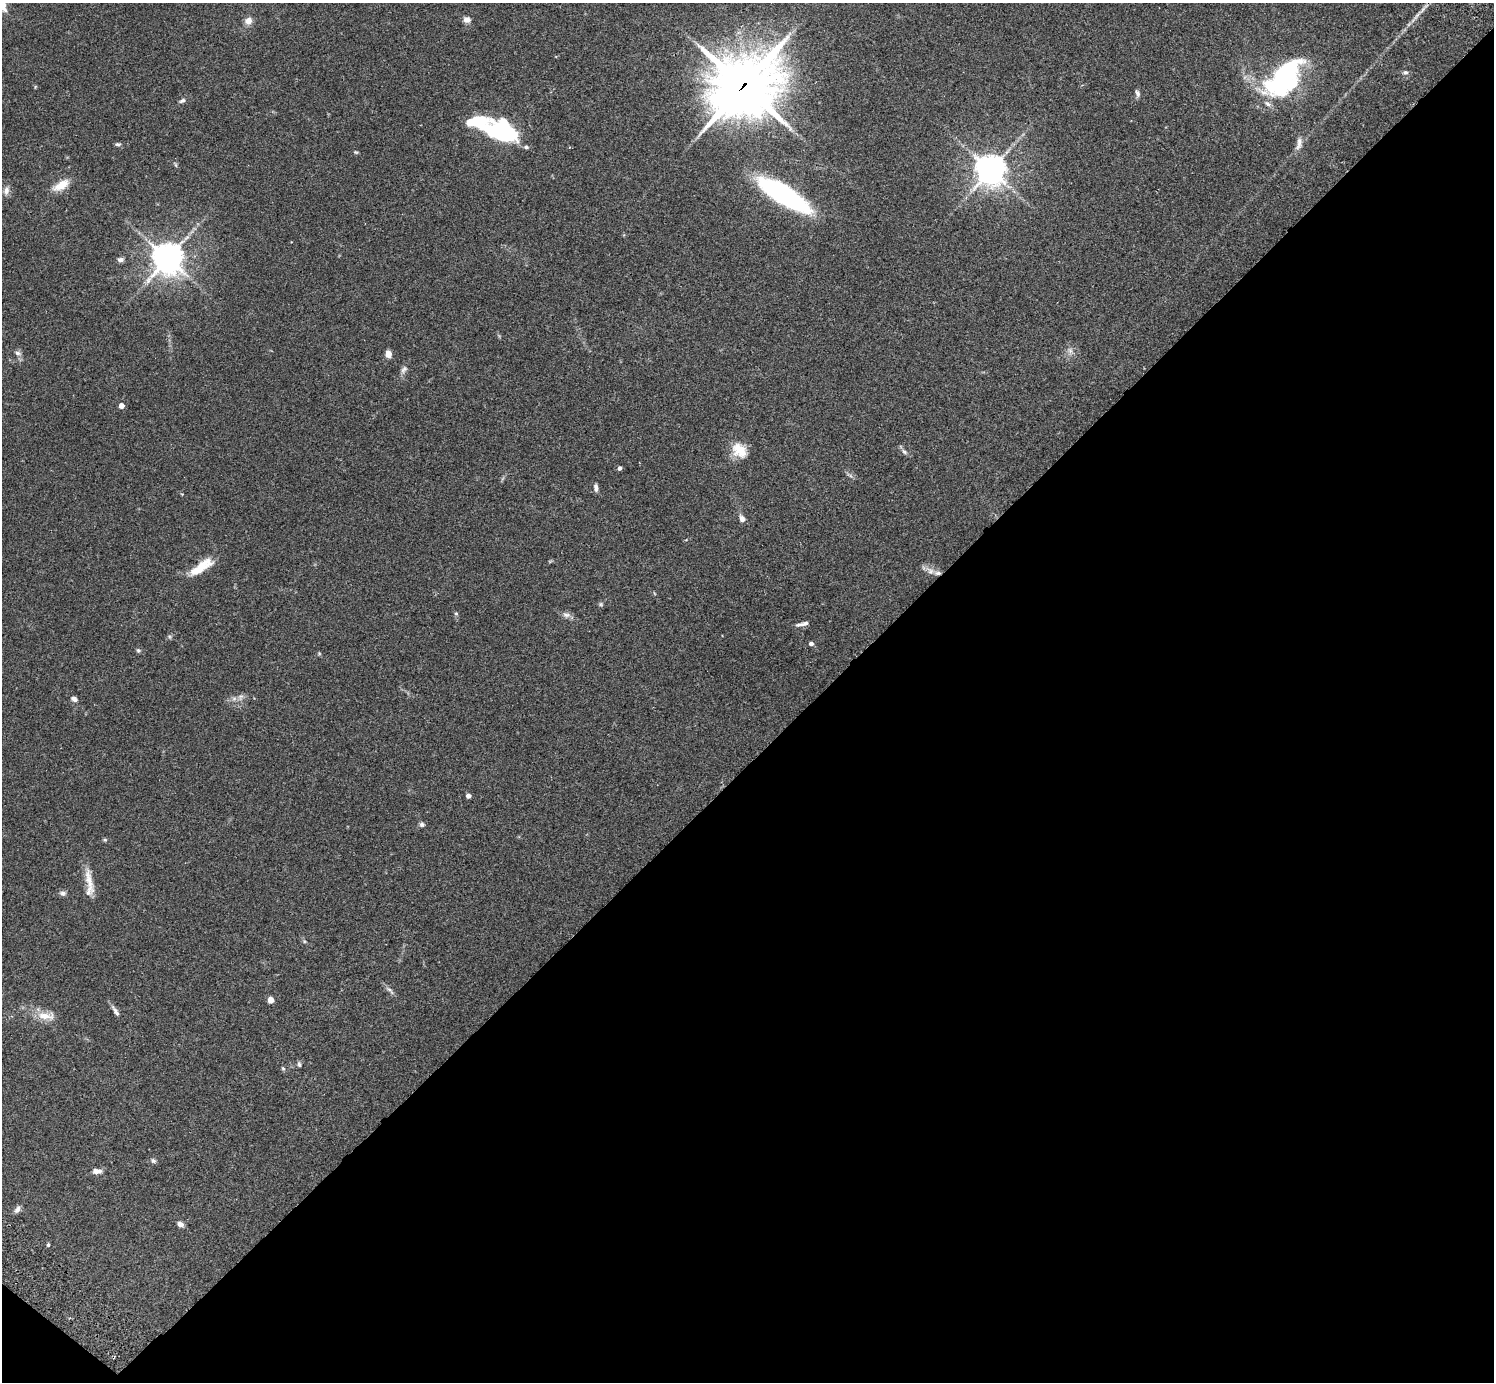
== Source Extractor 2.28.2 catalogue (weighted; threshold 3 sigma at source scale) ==
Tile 15 of 4 x 4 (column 3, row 4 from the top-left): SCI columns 3032-4523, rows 346-1725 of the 6059 x 6069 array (HDU 1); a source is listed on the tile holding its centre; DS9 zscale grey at full resolution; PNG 1496 x 1384 px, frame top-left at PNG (2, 3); no overlay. Shown black and unused: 45% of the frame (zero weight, under 2 of 3 exposures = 3% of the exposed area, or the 3 px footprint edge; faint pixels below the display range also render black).
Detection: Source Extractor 2.28.2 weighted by HDU 2 'WHT'; one run over the whole footprint, this tile lists its part. Background 0.108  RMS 0.0064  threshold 0.0289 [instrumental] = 3 sigma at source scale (4.5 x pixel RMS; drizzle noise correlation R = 1.50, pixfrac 1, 0.05/0.05 arcsec/px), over >= 5 px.
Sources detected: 65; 1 too faint to see at this stretch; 1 inside a brighter object's white glare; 1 cosmic-ray / hot-pixel residue — not listed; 3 inside a brighter listed object's ellipse — not listed separately; the other 59 listed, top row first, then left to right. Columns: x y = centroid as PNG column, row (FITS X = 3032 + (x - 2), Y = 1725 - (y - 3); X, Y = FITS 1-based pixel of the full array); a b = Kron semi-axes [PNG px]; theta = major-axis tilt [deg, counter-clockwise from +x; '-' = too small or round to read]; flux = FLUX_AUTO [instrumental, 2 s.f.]
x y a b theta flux
1423 10 23 4 50 4.9
467 19 9 8 - 2.9
248 21 9 8 - 4
1405 72 7 6 - 1.6
1284 79 33 18 51 140
743 86 27 23 34 2900
35 87 5 3 - 0.51
1137 93 10 5 -74 1.8
182 101 9 5 31 1.6
504 133 28 16 -22 87
1299 143 19 8 79 4.3
118 144 7 4 -7 1.2
356 152 6 4 -19 0.77
175 165 8 4 -80 0.95
991 170 10 10 - 810
61 185 20 9 30 9.7
6 191 12 7 79 3
783 195 52 15 -31 120
168 258 10 10 - 820
121 259 8 6 7 1.9
1070 351 9 7 -88 2.6
18 353 9 7 -20 2
389 354 7 6 - 4.5
404 369 12 7 52 2.4
121 406 4 4 - 5.9
739 450 20 16 -47 12
904 452 9 5 -44 1.8
620 468 4 4 - 1.8
850 475 10 4 -30 1.4
596 488 10 6 -84 2.2
742 519 9 7 -65 2.8
201 567 32 10 35 16
930 571 15 8 -38 3.9
456 613 5 5 - 0.86
566 615 12 7 -18 2.8
803 624 15 4 12 2.8
169 637 7 4 -46 0.87
811 644 4 4 - 2.1
138 650 6 5 - 1.2
319 653 5 5 - 0.74
241 697 10 8 80 2.7
74 699 8 6 -30 2.4
468 796 4 4 - 3.4
422 824 7 6 - 1.5
105 840 5 5 - 0.79
89 880 38 8 -77 9.5
63 893 9 6 -8 1.8
304 941 6 4 -46 0.86
390 990 16 5 -41 2.2
271 1000 4 4 - 10
115 1011 16 5 -58 2.6
46 1016 26 11 -2 8.8
299 1064 7 5 -72 1.3
283 1068 6 4 -67 0.84
153 1161 7 6 - 1.4
97 1171 11 6 1 3.5
17 1209 10 6 58 2.4
180 1224 8 6 -25 2.4
48 1245 5 3 - 0.92
Overlapping masked pixels (flux is a lower limit): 1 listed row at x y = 743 86